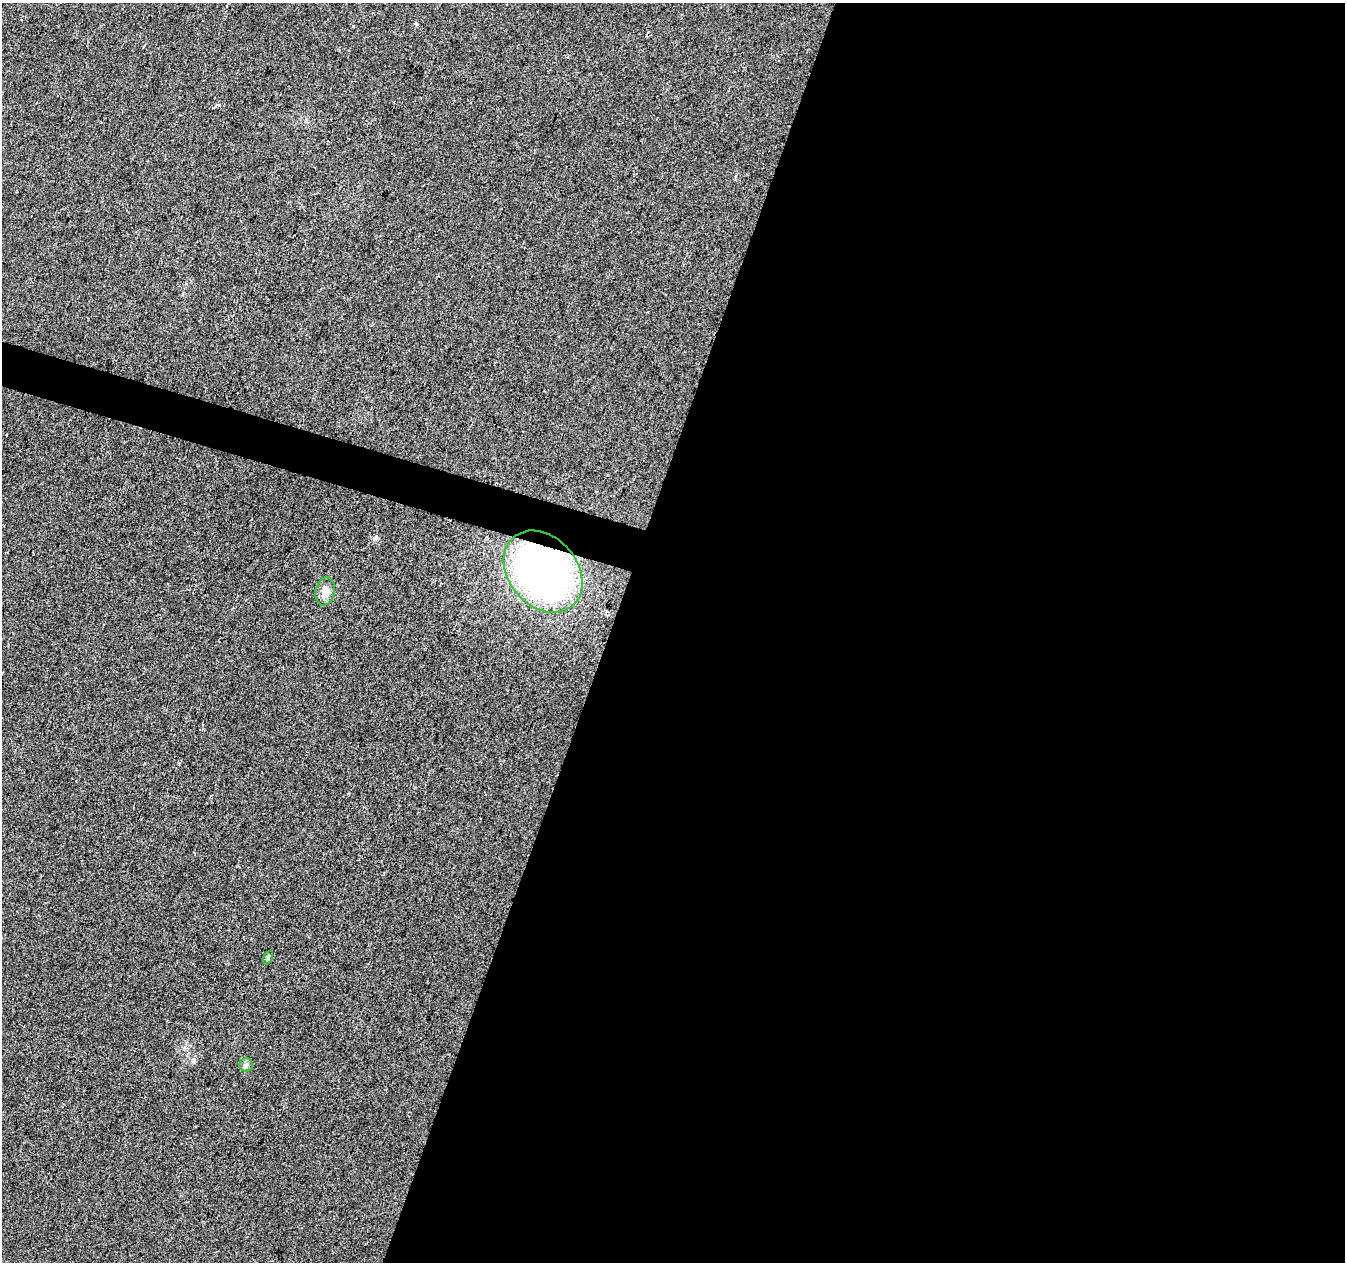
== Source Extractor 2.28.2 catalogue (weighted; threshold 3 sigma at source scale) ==
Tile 12 of 4 x 4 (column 4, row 3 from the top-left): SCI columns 4030-5372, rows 1477-2736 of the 5380 x 5537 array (HDU 1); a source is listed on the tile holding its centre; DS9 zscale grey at full resolution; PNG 1347 x 1264 px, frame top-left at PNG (2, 3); each listed source drawn as its Kron ellipse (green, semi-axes under 4 px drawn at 4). Shown black and unused: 56% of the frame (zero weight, under 2 of 3 exposures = <1% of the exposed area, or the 3 px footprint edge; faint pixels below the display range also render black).
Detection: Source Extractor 2.28.2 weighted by HDU 2 'WHT'; one run over the whole footprint, this tile lists its part. Background 0.0263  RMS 0.0056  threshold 0.0254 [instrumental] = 3 sigma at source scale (4.5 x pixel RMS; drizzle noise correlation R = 1.50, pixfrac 1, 0.0396/0.0396 arcsec/px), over >= 5 px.
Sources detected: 5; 1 cosmic-ray / hot-pixel residue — neither listed nor drawn; the other 4 listed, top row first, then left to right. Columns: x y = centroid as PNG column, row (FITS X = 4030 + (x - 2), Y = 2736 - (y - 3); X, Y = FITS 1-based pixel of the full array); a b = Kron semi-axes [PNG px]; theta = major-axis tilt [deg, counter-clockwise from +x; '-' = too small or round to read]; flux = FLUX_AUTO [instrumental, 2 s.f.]
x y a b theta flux
543 572 45 34 -49 250
325 591 14 9 79 4.7
268 958 7 4 64 0.88
246 1065 6 6 - 1.6
Overlapping masked pixels (flux is a lower limit): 1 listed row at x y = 543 572